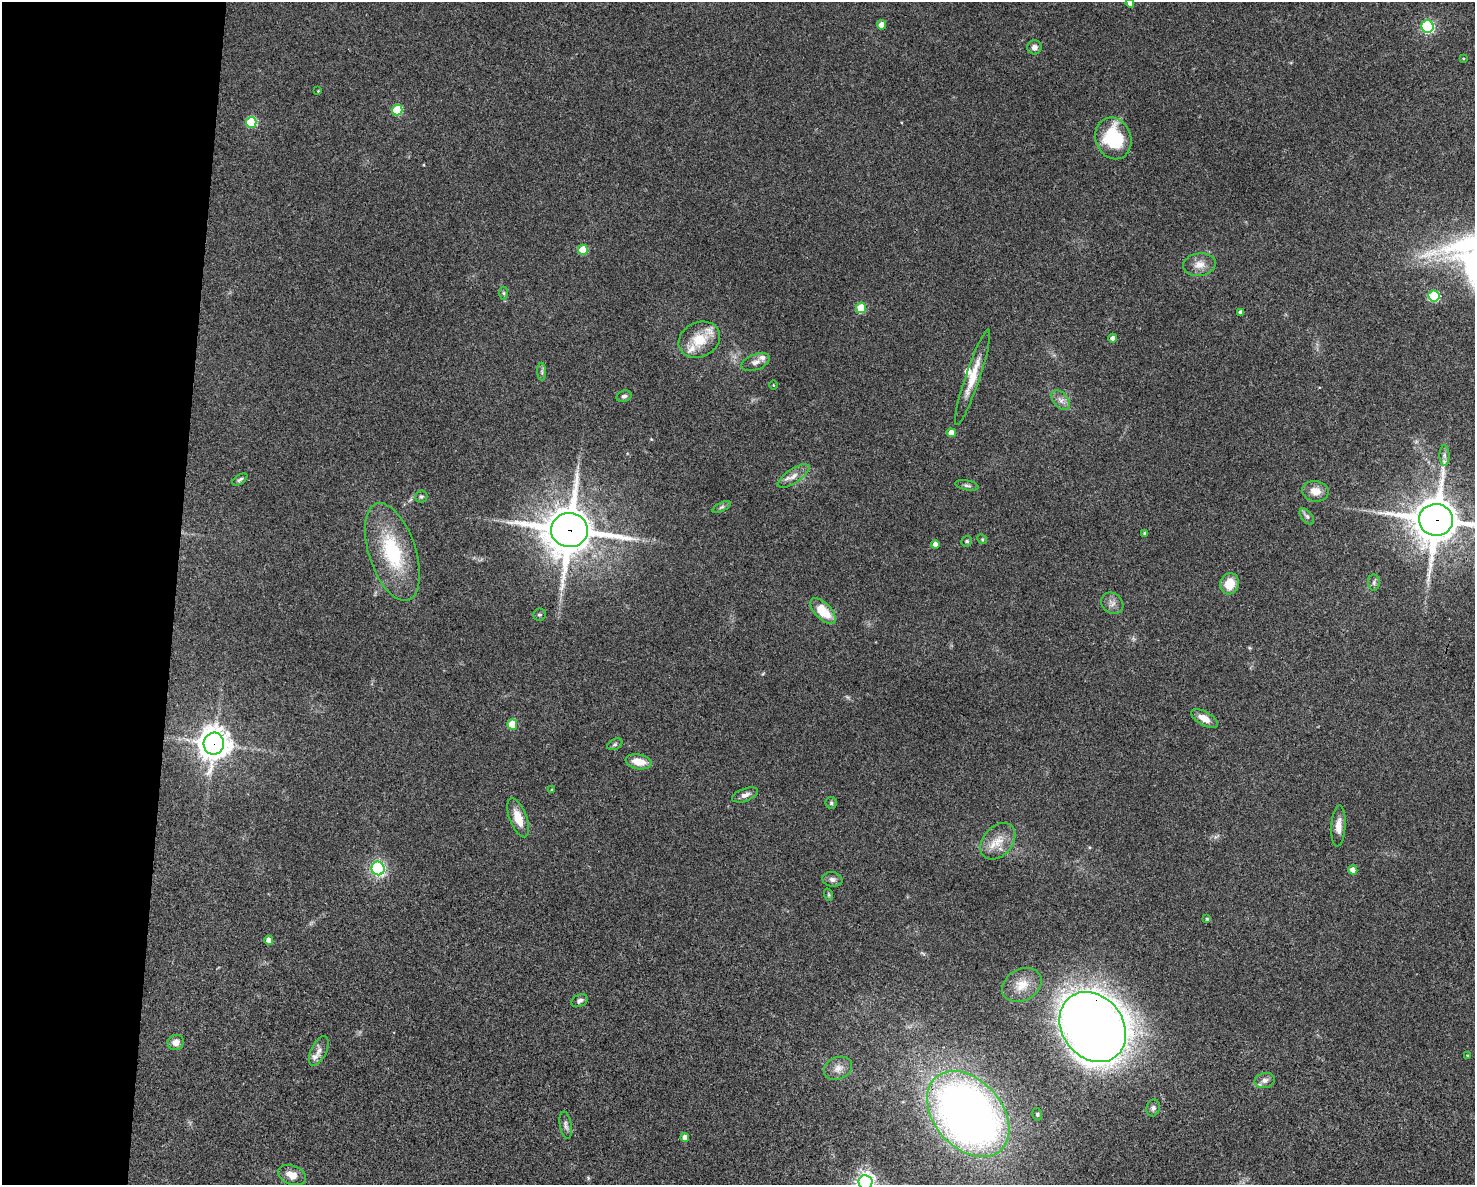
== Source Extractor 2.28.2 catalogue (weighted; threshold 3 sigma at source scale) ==
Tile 4 of 3 x 4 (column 1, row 2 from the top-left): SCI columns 228-1700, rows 2370-3552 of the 4759 x 4740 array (HDU 1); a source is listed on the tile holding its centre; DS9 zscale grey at full resolution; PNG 1477 x 1187 px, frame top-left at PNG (2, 2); each listed source drawn as its Kron ellipse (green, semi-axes under 4 px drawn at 4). Shown black and unused: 12% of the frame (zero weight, under 3 of 4 exposures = <1% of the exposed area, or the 3 px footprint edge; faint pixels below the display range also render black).
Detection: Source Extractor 2.28.2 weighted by HDU 2 'WHT'; one run over the whole footprint, this tile lists its part. Background 0.0622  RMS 0.0051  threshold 0.023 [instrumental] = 3 sigma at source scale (4.5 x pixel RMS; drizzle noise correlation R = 1.50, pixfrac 1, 0.05/0.05 arcsec/px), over >= 5 px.
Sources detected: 80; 4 inside a brighter listed object's ellipse — not listed separately; the other 76 listed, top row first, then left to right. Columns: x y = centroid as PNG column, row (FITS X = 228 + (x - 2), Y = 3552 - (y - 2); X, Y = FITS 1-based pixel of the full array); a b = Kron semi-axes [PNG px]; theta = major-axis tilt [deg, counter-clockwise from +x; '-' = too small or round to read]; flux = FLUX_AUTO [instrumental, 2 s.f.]
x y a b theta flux
1130 3 4 4 - 2.6
881 25 4 4 - 4.8
1428 27 6 6 - 64
1034 47 7 7 - 2.6
1463 58 4 2 - 0.43
318 91 3 3 - 0.35
397 110 5 5 - 21
251 122 5 5 - 30
1113 138 21 17 -69 29
583 250 5 5 - 16
1199 265 16 11 6 5.2
503 293 6 4 -89 0.8
1434 296 6 5 - 37
861 308 5 5 - 16
1241 312 4 4 - 1.7
1113 338 4 4 - 1.9
699 340 21 17 26 15
755 362 15 7 21 2.9
542 372 9 4 -89 1.2
973 377 50 7 71 10
773 385 5 3 - 0.4
624 396 8 5 18 1.3
1061 400 11 7 -48 2.6
951 433 4 4 - 4.6
1444 455 10 5 -89 1.9
794 476 18 7 34 4.1
240 479 8 4 32 1
967 485 12 5 -11 1.4
1315 491 13 10 -8 5.7
421 497 6 6 - 1
722 507 10 4 26 1.1
1307 516 9 5 -52 1.4
1436 520 17 16 - 1700
569 530 18 17 - 1900
1145 533 4 3 - 0.96
982 539 5 4 - 0.56
967 541 5 5 - 1
935 544 4 4 - 2.6
392 552 51 23 -72 37
1374 583 8 6 89 1.3
1230 584 10 9 - 9.2
1112 603 12 10 -39 3
823 611 16 8 -46 13
540 615 6 6 - 1
1204 718 15 6 -29 5.4
512 724 5 5 - 14
214 744 11 10 - 730
615 744 8 5 29 0.95
639 762 13 7 -9 6.9
552 790 4 3 - 0.51
745 795 13 6 20 2.3
831 803 6 5 - 0.91
518 818 20 8 -69 8.8
1338 826 20 7 87 4.5
998 841 21 14 49 8.5
378 868 7 6 - 73
1353 870 5 4 - 3.8
832 879 10 7 -10 2
829 895 6 4 -72 0.59
1207 919 4 3 - 0.68
269 940 4 4 - 2.9
1022 985 21 15 29 8.8
580 1001 9 6 24 1.7
1093 1027 37 30 -53 820
176 1042 8 7 - 3.8
319 1051 16 7 64 3
1468 1056 4 3 - 0.53
838 1068 15 11 24 4.1
1265 1080 10 7 12 2.3
1153 1108 8 6 75 1.5
968 1114 49 34 -49 390
1037 1114 6 5 - 0.81
566 1125 14 6 -81 1.9
685 1137 4 4 - 3.2
292 1175 14 9 -21 5.1
865 1182 7 7 - 260
Overlapping masked pixels (flux is a lower limit): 4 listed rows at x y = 1436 520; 569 530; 214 744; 1093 1027
Isophote crosses this tile's border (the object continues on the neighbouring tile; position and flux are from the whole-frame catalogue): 3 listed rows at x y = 1130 3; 1436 520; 865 1182